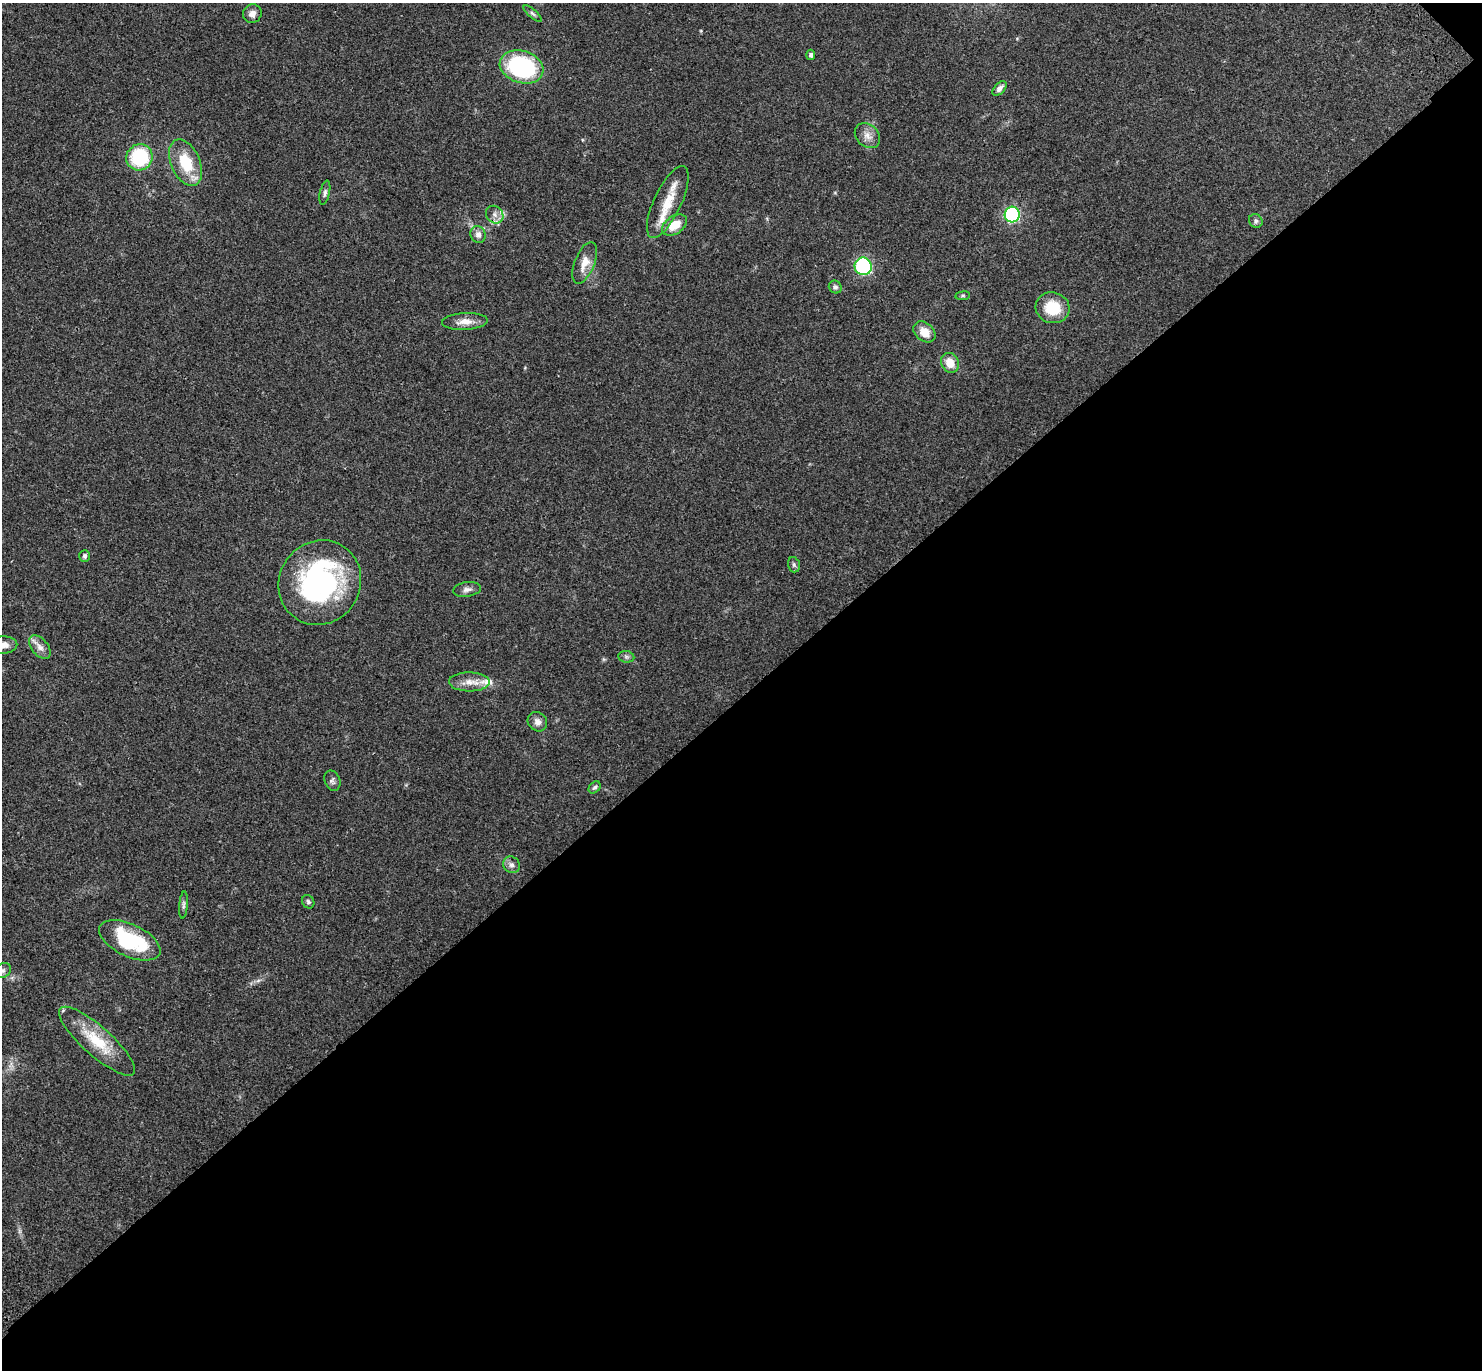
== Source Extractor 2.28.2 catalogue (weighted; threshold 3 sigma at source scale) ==
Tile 12 of 4 x 4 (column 4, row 3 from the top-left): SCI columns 4536-6015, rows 1614-2981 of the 6115 x 6104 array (HDU 1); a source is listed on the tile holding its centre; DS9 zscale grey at full resolution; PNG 1484 x 1372 px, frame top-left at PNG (2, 3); each listed source drawn as its Kron ellipse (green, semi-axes under 4 px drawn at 4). Shown black and unused: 49% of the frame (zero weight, under 3 of 4 exposures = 6% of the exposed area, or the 3 px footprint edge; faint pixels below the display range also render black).
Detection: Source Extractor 2.28.2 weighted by HDU 2 'WHT'; one run over the whole footprint, this tile lists its part. Background 0.051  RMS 0.0054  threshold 0.0242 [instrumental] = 3 sigma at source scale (4.5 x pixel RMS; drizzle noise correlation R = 1.50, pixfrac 1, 0.05/0.05 arcsec/px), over >= 5 px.
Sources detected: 45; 1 inside a brighter object's white glare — neither listed nor drawn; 4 inside a brighter listed object's ellipse — not listed separately; the other 40 listed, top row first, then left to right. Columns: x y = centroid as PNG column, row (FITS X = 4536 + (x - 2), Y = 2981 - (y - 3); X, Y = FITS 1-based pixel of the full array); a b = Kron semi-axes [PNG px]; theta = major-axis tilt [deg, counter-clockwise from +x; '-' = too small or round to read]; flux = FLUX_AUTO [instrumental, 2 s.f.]
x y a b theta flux
252 14 9 9 - 3.1
533 14 11 4 -40 1.3
811 55 5 4 - 1.1
522 67 22 16 -18 67
1000 88 9 5 47 2.2
867 136 14 11 -44 4.1
139 157 13 13 - 33
186 163 24 14 -66 18
325 193 12 5 77 1.6
668 202 39 13 65 12
495 215 9 8 - 2.8
1012 215 8 7 - 65
1256 221 7 6 - 1.2
675 225 14 8 33 8.7
478 234 9 7 -72 2.7
585 263 22 10 68 6.7
863 266 9 8 - 47
835 287 7 6 - 1.2
963 296 7 3 8 0.68
1053 308 17 15 -16 15
465 322 23 8 3 5.3
924 332 12 9 -40 6.7
950 363 10 8 -65 7.1
85 556 6 5 - 1.3
794 565 8 5 -74 1.1
320 583 43 40 55 93
467 589 14 7 8 2.4
2 645 15 8 2 5
40 647 14 8 -51 3.5
626 657 8 5 -8 1.2
469 682 20 9 -1 5.6
537 722 10 9 - 3
332 781 10 7 -68 1.6
595 787 7 5 43 1
511 865 9 8 - 2
308 902 7 5 -57 1
183 905 13 4 85 1.3
130 940 33 16 -25 39
3 971 9 7 35 1.7
97 1041 49 14 -42 19
Isophote crosses this tile's border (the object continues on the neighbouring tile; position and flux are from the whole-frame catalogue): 2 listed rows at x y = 2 645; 3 971